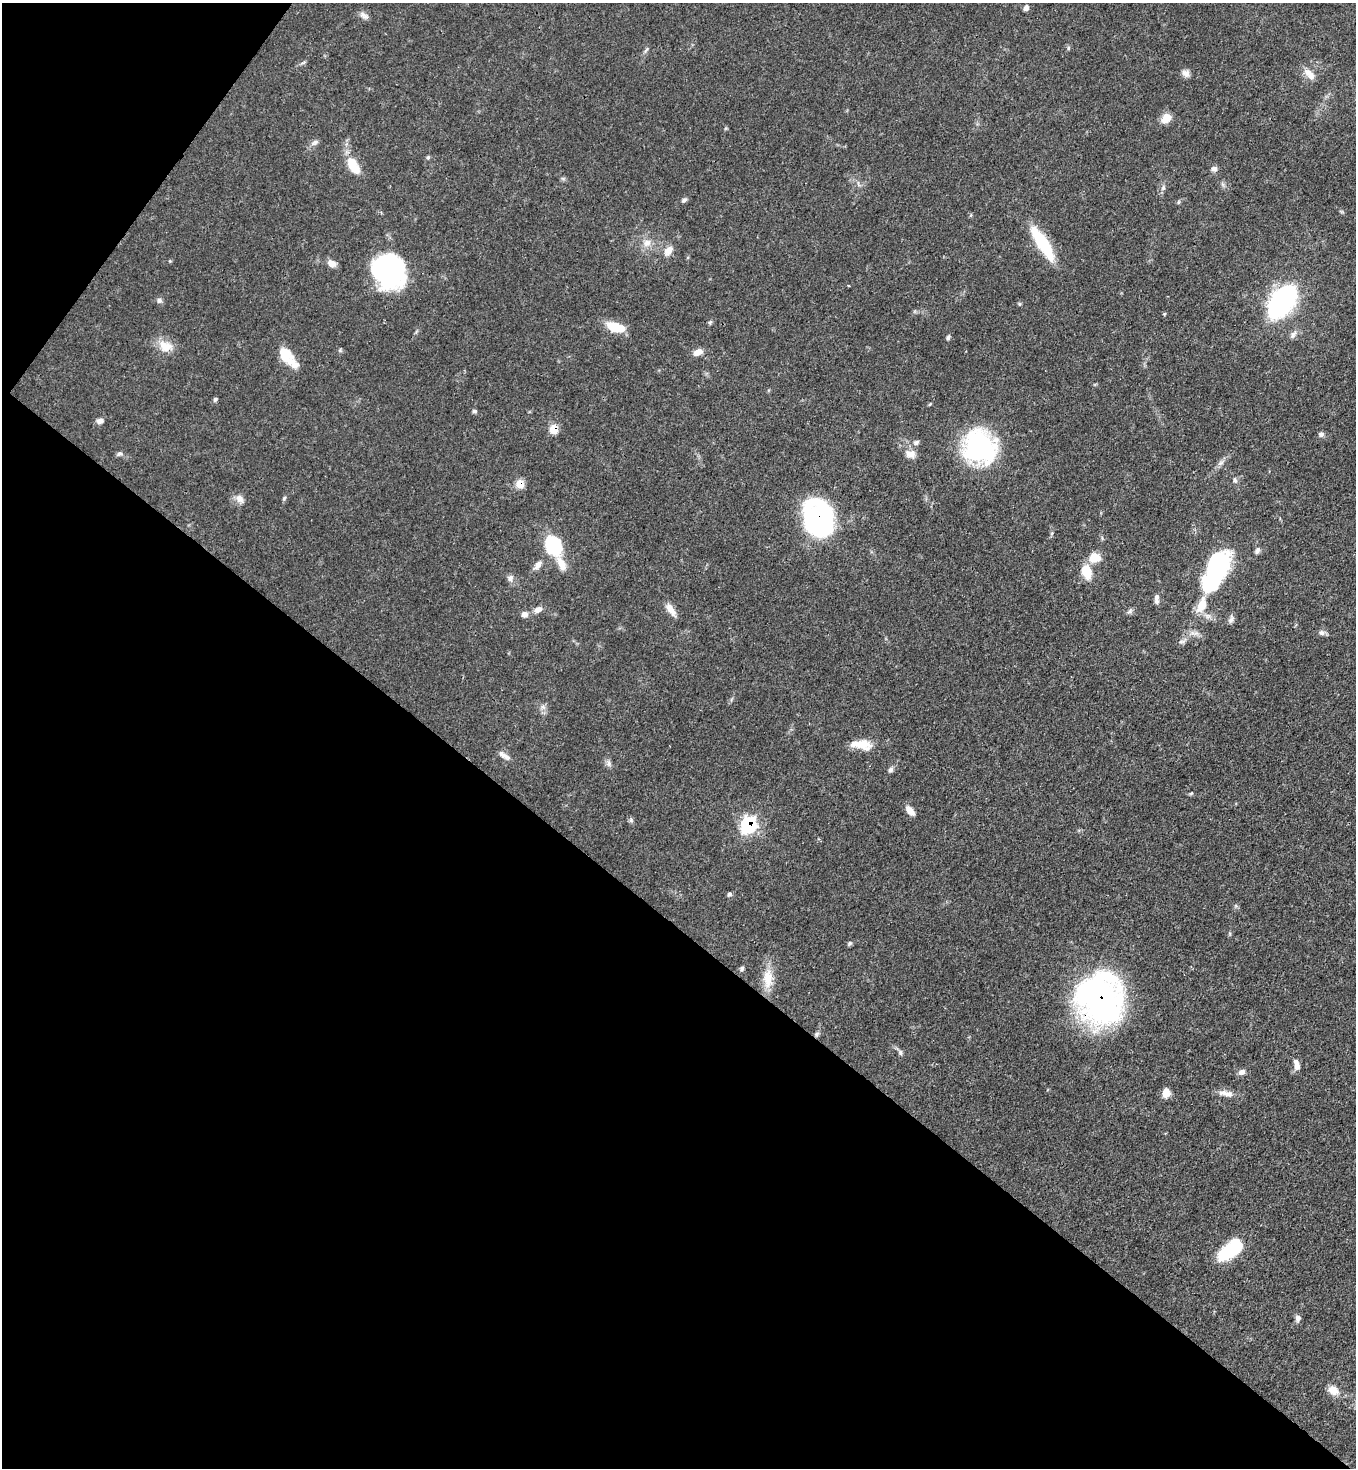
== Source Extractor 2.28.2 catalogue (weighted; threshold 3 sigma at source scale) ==
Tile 9 of 4 x 4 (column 1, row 3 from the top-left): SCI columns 227-1580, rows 1531-2996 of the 6015 x 5992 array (HDU 1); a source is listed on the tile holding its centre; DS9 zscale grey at full resolution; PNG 1358 x 1470 px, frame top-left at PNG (2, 3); no overlay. Shown black and unused: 40% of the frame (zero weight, under 3 of 4 exposures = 7% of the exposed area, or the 3 px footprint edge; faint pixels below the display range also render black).
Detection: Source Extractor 2.28.2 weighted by HDU 2 'WHT'; one run over the whole footprint, this tile lists its part. Background 0.0644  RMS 0.0036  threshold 0.0163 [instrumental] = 3 sigma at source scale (4.5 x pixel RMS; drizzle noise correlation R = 1.50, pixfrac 1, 0.05/0.05 arcsec/px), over >= 5 px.
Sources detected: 84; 2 inside a brighter object's white glare — not listed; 2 inside a brighter listed object's ellipse — not listed separately; the other 80 listed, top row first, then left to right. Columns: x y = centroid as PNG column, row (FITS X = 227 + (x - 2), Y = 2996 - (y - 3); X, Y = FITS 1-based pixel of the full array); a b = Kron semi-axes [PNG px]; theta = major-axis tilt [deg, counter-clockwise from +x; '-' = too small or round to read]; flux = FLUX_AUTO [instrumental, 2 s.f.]
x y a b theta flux
1026 8 6 4 60 1.3
364 15 13 7 -33 1.5
1186 73 10 8 -41 1.7
1310 74 17 9 -46 3.3
1166 118 11 9 46 4.3
314 143 11 6 29 1.3
428 157 6 4 19 0.51
353 166 20 10 -58 8.5
1214 169 7 7 - 1.5
1163 188 8 5 64 0.94
684 200 7 5 36 0.87
1178 202 6 3 71 0.45
647 243 12 10 38 2.8
1043 243 43 12 -58 18
668 251 15 9 49 2.9
332 263 11 8 -35 2.3
385 271 32 28 15 58
848 285 3 3 - 0.42
159 300 7 7 - 1
1282 302 21 12 53 110
710 322 7 4 45 0.58
616 327 20 9 -19 8.7
1293 334 12 6 51 1.4
948 337 7 4 78 0.75
165 346 19 14 -22 5.6
698 352 11 7 22 2.6
285 354 17 12 -73 7.7
215 399 7 5 63 0.63
930 404 5 3 - 0.3
474 411 6 5 - 0.63
100 421 9 7 10 1.4
554 429 9 8 - 4.6
1321 434 7 6 - 0.95
916 442 8 6 29 1.1
979 447 29 26 -57 63
120 454 8 6 11 0.92
910 454 15 9 -11 2.9
1221 463 9 3 45 1
1235 480 8 5 -63 0.8
520 484 7 6 - 7.3
284 498 6 4 46 0.5
240 499 11 9 -48 2.4
818 518 32 26 -74 69
553 545 22 16 -65 21
1257 550 8 6 61 1.2
1094 558 13 10 6 5.7
538 565 13 7 54 2.1
1215 565 36 24 57 35
1086 571 14 10 -74 7.4
510 578 10 7 67 1.4
1156 599 13 6 -90 1.5
1202 605 21 11 68 6.2
538 610 11 7 25 2.1
671 610 18 7 -56 3
1130 611 9 4 36 0.9
524 614 8 7 - 1.6
1231 619 11 6 67 1.2
1322 632 9 6 -20 1.2
543 707 7 4 -18 0.85
863 744 22 13 -11 6.1
504 755 16 6 -31 1.9
608 763 9 7 -80 1.2
890 770 7 6 - 0.92
910 811 12 6 -51 3
631 820 7 5 -48 0.77
748 825 8 8 - 61
729 894 6 5 - 0.79
850 943 6 5 - 0.59
742 968 6 5 - 0.78
768 978 27 12 88 7
1100 998 39 32 -77 150
817 1034 7 5 49 0.84
900 1053 8 5 -64 0.93
1296 1065 14 7 -77 2.3
1242 1072 9 8 - 1.5
1166 1093 10 7 82 3.2
1228 1094 24 7 -6 2.9
1230 1250 24 11 39 27
1298 1318 8 7 - 1.3
1333 1390 15 11 -32 3.6
Overlapping masked pixels (flux is a lower limit): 7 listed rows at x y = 1043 243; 554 429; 520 484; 818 518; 748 825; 1100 998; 817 1034